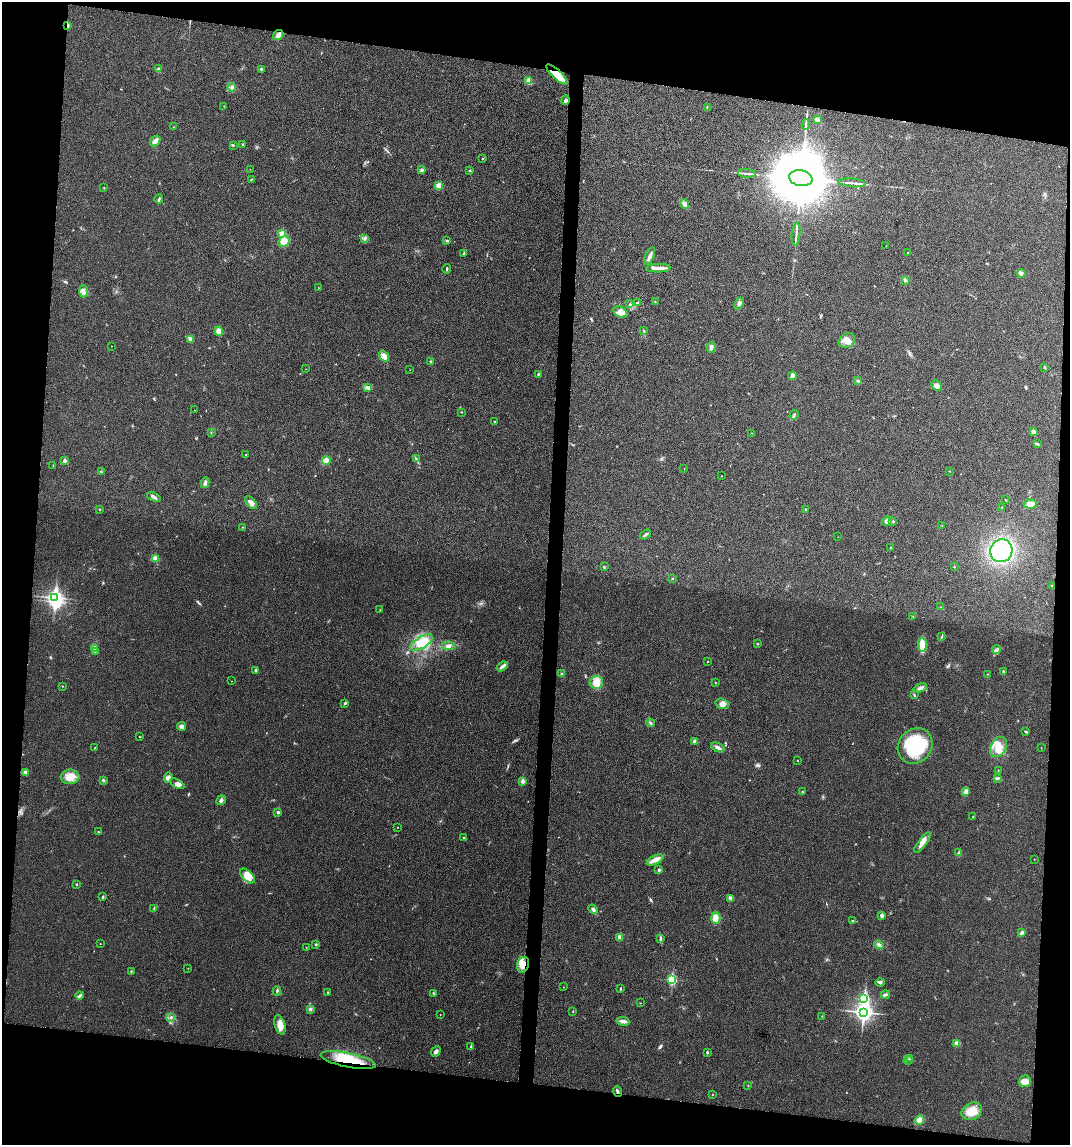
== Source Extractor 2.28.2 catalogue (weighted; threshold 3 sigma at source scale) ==
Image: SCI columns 110-4379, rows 6-4575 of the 4599 x 4579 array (HDU 1 of 3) = the unmasked area's bounding box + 8 px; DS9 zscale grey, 4 x 4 block average (1 PNG px = mean of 4 x 4 image px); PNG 1072 x 1147 px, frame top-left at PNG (2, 2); each listed source drawn as its Kron ellipse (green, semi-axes under 4 px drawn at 4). Shown black and unused: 17% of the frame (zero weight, under 3 of 4 exposures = <1% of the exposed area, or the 3 px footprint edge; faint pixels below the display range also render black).
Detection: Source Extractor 2.28.2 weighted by HDU 2 'WHT'. Background 0.0249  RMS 0.006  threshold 0.0268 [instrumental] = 3 sigma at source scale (4.5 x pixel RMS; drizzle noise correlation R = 1.50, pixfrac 1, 0.05/0.05 arcsec/px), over >= 5 px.
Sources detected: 226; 1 too faint to see at this stretch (4 x 4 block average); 3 inside a brighter object's white glare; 2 cosmic-ray / hot-pixel residue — neither listed nor drawn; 2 coinciding with a brighter row at this scale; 7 inside a brighter listed object's ellipse — not listed separately; the other 211 listed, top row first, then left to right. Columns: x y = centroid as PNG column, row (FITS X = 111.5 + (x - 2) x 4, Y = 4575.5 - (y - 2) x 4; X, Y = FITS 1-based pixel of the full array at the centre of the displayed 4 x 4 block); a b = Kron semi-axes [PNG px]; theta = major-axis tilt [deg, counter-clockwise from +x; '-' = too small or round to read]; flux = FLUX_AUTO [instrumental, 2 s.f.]
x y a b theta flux
68 26 3 2 - 15
278 35 5 4 - 16
158 69 4 3 - 7
261 69 3 2 - 2.8
557 74 13 4 -43 63
529 81 2 2 - 92
232 87 4 2 - 4.4
566 100 5 3 - 7.2
224 106 2 2 - 2.3
707 107 3 2 - 2
817 120 3 3 - 12
806 125 5 2 - 6.2
173 127 2 2 - 1.1
155 141 6 4 51 12
233 145 2 2 - 1.4
242 145 2 2 - 1.7
483 159 2 2 - 2
250 169 2 2 - 0.68
422 170 3 3 - 5.3
470 170 2 2 - 7.4
747 173 9 2 -2 10
801 178 11 8 -10 61000
251 179 3 2 - 2.8
852 183 14 2 -5 11
439 186 2 2 - 99
104 188 2 2 - 1.3
159 199 4 2 - 5.4
685 204 5 4 - 10
282 234 2 2 - 89
796 234 11 2 84 10
365 238 2 2 - 2.7
284 241 6 5 - 28
447 241 4 2 - 4.1
886 246 2 2 - 1.3
463 253 3 2 - 2.2
908 253 2 2 - 1.1
650 256 9 2 67 16
658 268 12 3 2 22
447 269 5 2 - 3.8
1021 273 4 3 - 8.3
905 280 3 2 - 3.5
318 288 2 2 - 1.1
83 291 6 4 -89 13
637 302 3 2 - 5.5
655 302 2 2 - 1.1
739 303 6 3 65 8.5
630 304 2 2 - 1.5
620 312 7 5 -27 19
644 330 2 2 - 1.4
219 331 4 4 - 24
190 339 4 3 - 8.7
847 341 8 6 43 28
112 346 2 2 - 1.6
711 347 6 2 77 7.1
384 356 6 4 -54 15
431 361 3 3 - 3.7
1044 367 3 2 - 3.2
306 369 2 2 - 1.1
410 370 2 2 - 0.61
538 374 3 2 - 4.4
792 376 4 4 - 9.2
858 381 3 2 - 4.2
937 386 6 4 -46 12
367 388 2 2 - 2.4
194 410 2 2 - 0.97
461 412 2 2 - 2.2
794 415 5 2 - 4.8
495 422 2 2 - 7.8
211 432 2 2 - 1.7
1034 432 3 3 - 16
751 433 2 2 - 0.97
1037 444 2 2 - 2.8
245 455 2 2 - 5.3
416 459 4 2 - 4.3
65 460 2 2 - 21
326 461 4 3 - 22
53 465 2 2 - 1.1
684 469 2 2 - 0.81
950 471 2 2 - 1.4
101 472 2 2 - 7
722 476 2 2 - 0.99
205 483 5 3 - 9.4
154 497 7 2 -20 8.2
1005 500 2 2 - 1.2
251 503 8 3 -49 17
1030 504 6 4 -4 25
1002 507 2 2 - 2.1
100 509 3 2 - 2.3
806 509 3 2 - 2.7
887 521 5 3 - 11
893 521 2 2 - 3.8
942 525 2 2 - 2.2
242 527 2 2 - 1.5
645 534 6 2 33 6.4
838 537 2 2 - 0.59
891 548 2 2 - 1.5
1001 551 11 11 - 350
155 559 3 3 - 24
604 567 3 2 - 3.4
954 567 2 2 - 1.8
672 578 2 2 - 2.8
1052 586 2 2 - 2.1
54 598 3 3 - 920
941 607 2 2 - 1.3
380 610 2 2 - 0.94
913 617 2 2 - 1.2
942 636 2 2 - 1.8
422 643 13 5 31 40
758 644 3 2 - 2.4
922 645 7 3 -87 68
448 646 6 3 -9 9.9
94 648 3 2 - 2.3
996 649 5 2 - 6.9
95 651 2 2 - 1.5
708 661 2 2 - 2.2
502 666 6 3 36 9.4
256 670 4 3 - 4.9
1003 671 3 2 - 2.8
562 674 2 2 - 5.6
987 674 3 2 - 2
231 681 2 2 - 0.76
596 682 7 6 - 43
716 683 2 2 - 1.9
62 686 2 2 - 2.5
920 688 7 3 19 10
914 695 3 2 - 2.8
345 703 4 2 - 3.4
722 704 7 5 -19 16
650 723 4 2 - 4.4
181 726 4 3 - 15
1026 731 4 2 - 4
139 737 2 2 - 1.7
695 741 4 3 - 9
915 746 19 16 49 200
718 747 7 3 -25 11
999 747 11 7 59 45
95 748 2 2 - 1.4
1041 748 2 2 - 0.87
798 761 2 2 - 1.2
998 770 2 2 - 1.1
25 772 4 3 - 6.5
70 777 9 7 3 37
168 778 5 4 - 12
998 778 2 2 - 2.2
103 780 3 2 - 4.4
523 781 2 2 - 30
177 784 8 3 -29 14
966 791 4 2 - 6.3
802 792 2 2 - 1.9
221 800 5 3 - 8.5
278 812 3 3 - 5.7
973 817 2 2 - 1.9
397 827 2 2 - 1.2
98 832 2 2 - 1.9
464 838 3 2 - 3.4
922 843 12 3 53 23
959 853 2 2 - 17
1034 859 2 2 - 1.1
655 860 9 4 26 22
659 870 3 3 - 4.4
247 876 9 5 -44 26
76 884 2 2 - 7.4
103 897 2 2 - 9.8
730 898 3 3 - 6.3
154 908 3 2 - 2.5
593 909 5 3 - 7.5
881 916 4 3 - 6.1
716 918 6 4 -88 26
853 921 4 3 - 5
1022 933 3 2 - 7.9
620 937 2 2 - 65
660 939 4 2 - 4.7
100 944 2 2 - 1.1
316 944 2 2 - 4.8
879 945 5 2 - 6.4
306 948 2 2 - 0.93
523 965 8 5 72 33
188 968 2 2 - 1.1
131 971 2 2 - 2.2
672 980 3 2 - 280
880 982 5 3 - 6.2
563 987 2 2 - 0.77
620 989 3 2 - 3.6
277 991 4 2 - 3.9
327 992 2 2 - 5.7
433 993 3 2 - 2.9
80 995 4 2 - 5.6
885 995 4 3 - 6.5
864 999 4 2 - 410
640 1003 2 2 - 1
310 1009 3 3 - 5.5
573 1011 2 2 - 1.9
863 1012 4 3 - 1900
440 1015 2 2 - 1.7
822 1016 2 2 - 1.7
171 1017 3 2 - 4.5
623 1021 6 2 -10 19
280 1025 10 5 -73 33
957 1043 4 3 - 17
471 1046 3 2 - 4.1
436 1052 5 3 - 13
707 1052 3 2 - 3.8
910 1059 3 3 - 5.2
348 1060 28 7 -11 130
908 1061 4 2 - 3.8
1025 1081 6 6 - 25
748 1086 2 2 - 1.5
617 1091 5 2 - 7.4
712 1094 2 2 - 1
972 1111 11 8 27 54
919 1120 5 4 - 17
Overlapping masked pixels (flux is a lower limit): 5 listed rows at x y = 68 26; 557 74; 523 965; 348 1060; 617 1091
Diffuse or blended objects may show on this block-average render without a row.